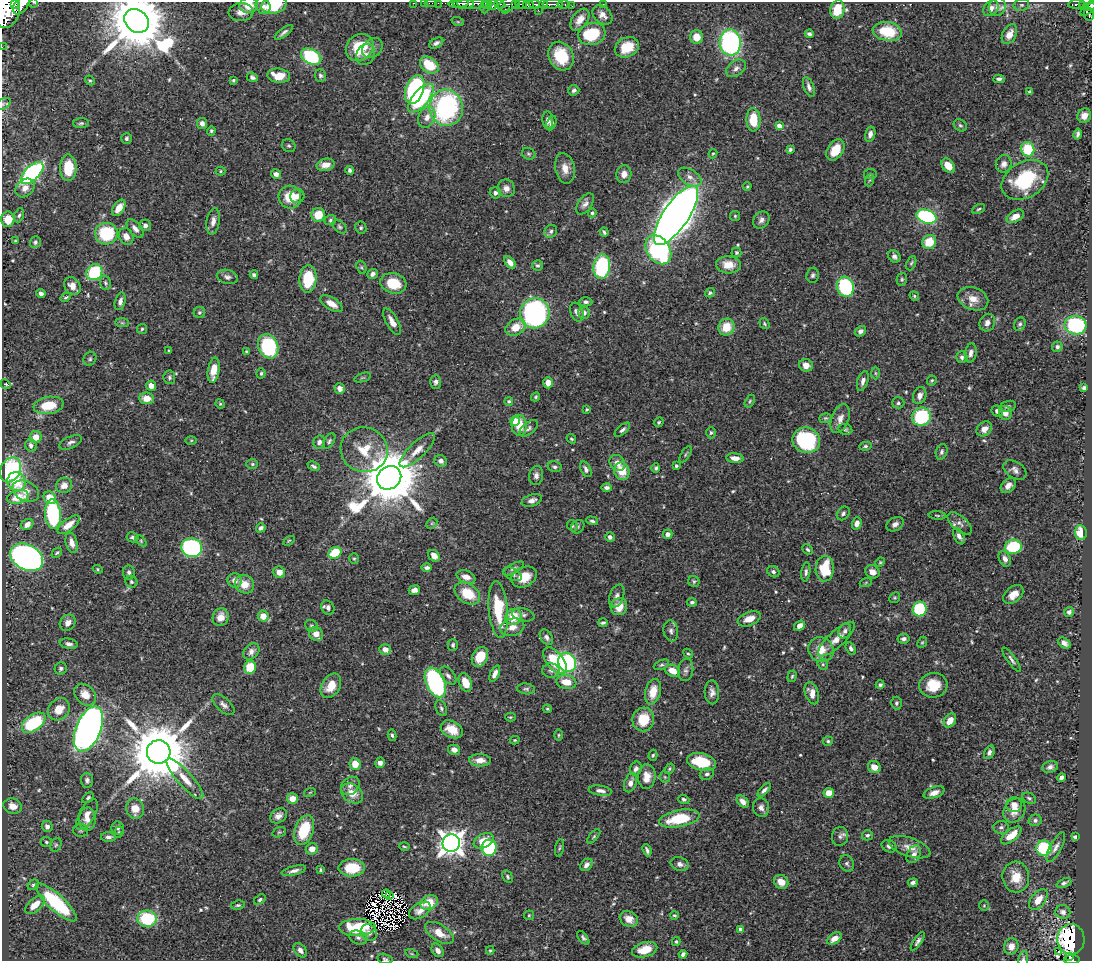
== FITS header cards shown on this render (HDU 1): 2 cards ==
NAXIS1  =                 1090
NAXIS2  =                  959

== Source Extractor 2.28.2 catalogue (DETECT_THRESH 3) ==
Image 1090 x 959 px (HDU 1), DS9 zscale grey, 1 PNG px = 1 image px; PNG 1094 x 963 px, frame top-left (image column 1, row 959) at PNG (2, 2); each listed source drawn as its Kron ellipse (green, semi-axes under 4 px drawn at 4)
Background 0.633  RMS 0.018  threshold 0.0534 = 3 sigma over >= 5 px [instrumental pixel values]
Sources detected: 572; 7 with non-positive FLUX_AUTO (blend fragments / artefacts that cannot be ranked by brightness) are neither listed nor drawn; of the other 565, the 500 brightest by FLUX_AUTO listed and drawn (65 fainter detections omitted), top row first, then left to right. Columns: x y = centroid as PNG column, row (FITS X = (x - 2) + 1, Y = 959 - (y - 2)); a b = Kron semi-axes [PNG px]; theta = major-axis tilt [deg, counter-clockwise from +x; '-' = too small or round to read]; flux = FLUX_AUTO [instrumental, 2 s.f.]
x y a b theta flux
33 2 3 2 - 51
413 3 3 2 - 16
425 3 2 2 - 7.1
431 3 6 2 0 10
438 3 2 2 - 8.4
459 3 10 4 6 320
15 4 2 2 - 6500
463 4 10 4 0 490
474 4 16 5 1 670
487 4 5 3 - 72
500 4 5 3 - 140
509 4 12 6 22 170
516 4 3 3 - 64
521 4 6 4 -13 140
534 4 6 3 -15 120
543 4 4 3 - 190
553 4 10 3 0 410
563 4 6 3 -10 44
603 4 2 2 - 6.4
1077 4 8 3 4 130
21 5 10 6 53 1200
249 5 9 7 4 20
274 5 13 8 15 51
493 5 6 4 46 180
528 5 5 3 - 410
1021 5 8 6 13 2.8
263 6 8 7 - 6
572 6 2 2 - 7.4
1082 6 4 3 - 29
1090 6 6 4 32 190
484 7 6 3 -89 64
997 7 9 8 - 6.1
991 8 9 6 45 6.4
6 9 18 13 80 4300
1088 9 9 3 33 170
505 10 3 2 - 65
538 10 2 2 - 10
837 10 9 7 76 31
241 12 12 9 2 9.3
1089 14 6 5 - 200
602 15 11 8 -43 7.6
580 20 12 7 55 12
137 21 13 11 -37 11000
458 22 6 4 -18 1.5
887 31 15 9 -10 43
284 32 11 3 38 3.8
592 34 14 11 17 52
809 34 4 4 - 3
1009 34 10 6 62 11
697 37 7 6 - 15
730 42 13 10 -84 220
436 43 7 5 29 3.9
2 47 2 2 - 6.1
360 47 15 12 41 49
627 47 12 9 26 32
372 48 11 8 43 6.2
366 54 11 9 63 8.1
561 56 15 12 -64 48
311 57 11 7 -30 95
429 65 10 7 -35 40
736 68 11 7 36 5.5
279 76 11 7 -7 20
320 76 6 5 - 2.7
252 77 6 4 -22 3.3
999 79 6 4 4 3
90 80 5 4 - 1.7
233 80 4 3 - 1.8
809 87 10 5 -69 4.4
415 90 15 9 70 170
574 90 5 5 - 3.4
1030 92 4 3 - 1.7
421 98 18 8 50 110
3 104 8 5 31 2.4
446 108 18 17 - 210
1084 116 7 6 - 10
427 117 11 8 63 10
548 120 8 5 -84 5.4
753 120 11 7 -88 31
81 123 8 5 2 2.5
202 123 5 5 - 4.9
551 123 8 4 68 3.1
960 125 7 5 -35 2.3
779 126 4 4 - 8.6
211 131 5 3 - 1.9
870 134 8 5 76 6.1
1078 134 5 3 - 3
127 138 5 5 - 2.8
289 146 7 6 - 2.2
790 149 4 3 - 2.1
1028 149 7 6 - 50
835 150 12 7 57 24
529 154 7 5 -31 2.2
713 154 5 4 - 1.4
1004 164 9 8 - 6
326 165 9 6 13 11
948 166 8 5 -50 16
68 168 13 8 -90 33
565 168 15 10 -78 12
350 170 4 4 - 3.2
220 171 5 4 - 1.5
32 173 14 7 44 230
276 174 5 4 - 5.9
624 174 9 7 78 9.4
870 174 6 5 - 2
690 177 13 7 -32 7.9
870 180 6 4 69 1.7
1025 180 25 17 30 87
747 186 4 3 - 1.4
25 188 11 8 42 8.2
506 188 9 8 - 8.1
495 193 5 5 - 4.1
297 196 7 6 - 6.4
290 197 11 11 - 26
585 204 12 7 55 5.9
119 208 9 5 57 15
979 209 7 4 27 2.2
592 213 4 4 - 2.1
19 215 7 4 68 2.5
318 215 7 6 - 19
676 215 35 12 56 2200
735 216 5 5 - 1.7
1015 216 9 5 30 12
926 217 10 6 -20 160
8 219 8 6 89 18
330 220 6 5 - 2.2
761 220 9 7 52 5
213 221 13 6 80 7.9
145 225 6 5 - 4.9
339 227 8 5 -40 2.6
135 228 11 6 -50 6.7
361 228 6 5 - 2.2
551 231 7 6 - 3.1
604 232 4 3 - 2.2
106 234 11 11 - 69
126 236 8 7 - 9.5
15 241 3 3 - 1.6
35 242 6 5 - 2.8
929 242 7 6 - 28
658 250 16 11 -55 170
736 252 5 5 - 2.8
894 256 7 5 -48 4.3
510 262 7 4 -53 8.2
911 263 7 4 68 2
537 265 5 5 - 2.4
728 265 12 8 -3 17
361 267 7 4 -72 1.9
602 267 12 8 83 140
94 272 8 7 - 76
372 274 5 4 - 3.9
254 275 4 4 - 3
813 275 7 6 - 3
227 277 11 7 -14 4.5
308 279 14 8 85 41
902 279 7 5 77 2.2
105 283 7 5 -73 2.6
393 283 13 10 -16 34
72 286 9 7 -51 9.4
845 287 10 8 -73 98
710 293 5 4 - 2.2
41 294 5 4 - 4.3
914 296 5 4 - 1.8
66 297 5 3 - 1.5
973 299 16 11 -21 15
120 301 9 5 74 5
586 302 6 4 1 3
331 304 13 6 -32 11
577 312 10 6 -71 5.9
199 313 6 5 - 2.2
535 313 15 14 - 250
584 313 6 5 - 6.1
392 322 15 6 -60 8.9
122 323 7 4 -1 2
987 323 9 7 64 6.3
764 324 6 4 -55 1.8
1020 324 7 5 62 2.8
1075 325 11 9 -7 110
516 327 11 8 30 18
726 327 8 8 - 25
142 329 5 5 - 1.9
861 331 6 5 - 3.4
268 346 12 9 -66 110
1057 347 5 5 - 3.3
168 351 4 3 - 1.4
247 351 3 3 - 1.4
971 353 9 6 79 4.9
962 357 6 5 - 3.1
90 359 7 6 - 2.6
806 365 7 6 - 9.5
214 370 12 5 81 19
261 373 5 4 - 2.2
875 373 6 4 -88 1.6
169 377 7 6 - 2.7
362 378 8 3 19 1.9
932 380 5 4 - 1.5
863 381 10 5 72 5.6
436 382 7 5 88 3.1
548 383 5 5 - 10
6 384 5 4 - 1.8
151 386 5 5 - 9.4
340 388 5 5 - 6.8
1084 388 4 3 - 2.4
920 396 9 6 72 7.2
536 397 5 4 - 1.6
147 398 7 5 -5 15
509 401 4 4 - 2
750 401 7 4 60 2
898 403 6 5 - 2.6
220 404 5 4 - 1.5
49 405 15 8 9 33
1008 406 8 5 16 2.8
587 409 3 3 - 1.6
997 411 6 5 - 4
1005 413 7 6 - 7.2
921 417 9 9 - 86
825 418 6 4 18 1.8
840 419 15 8 70 8.9
515 421 5 4 - 30
659 422 5 4 - 1.7
519 425 10 7 -88 22
529 428 11 6 40 3.5
845 429 7 5 -11 2.4
984 429 8 6 40 9
622 430 9 4 41 3.5
711 433 6 4 89 2.1
36 437 6 6 - 13
571 439 5 3 - 1.5
191 440 6 4 1 1.5
806 440 14 12 -20 110
329 441 8 5 56 2.3
71 442 12 6 23 4.5
319 442 6 6 - 4.6
31 445 6 5 - 4.7
865 446 6 4 10 2.4
364 450 23 22 - 36
417 450 23 8 43 14
942 452 8 5 72 3.2
685 454 9 4 58 2
735 458 8 5 -6 8.3
441 461 6 5 - 5
617 463 8 7 - 8.9
252 464 6 5 - 2
314 466 6 4 -25 2.6
676 466 3 3 - 2.5
555 467 7 5 -12 2.8
656 468 4 4 - 2.2
586 469 8 5 -62 4.1
11 470 13 9 65 130
1015 470 13 8 -33 5.6
622 471 9 7 -72 23
536 475 9 7 83 5.3
389 478 13 11 40 10000
16 482 10 9 - 31
64 485 8 7 - 8.7
1008 486 8 6 45 7.3
607 488 5 4 - 3.7
26 491 14 9 -26 9.9
18 497 11 6 14 22
50 498 7 6 - 18
532 500 10 6 18 5.9
843 513 7 5 53 3.1
53 514 15 8 -85 130
937 515 8 3 -6 1.7
592 521 6 4 -19 2.7
432 523 6 4 44 1.8
857 523 6 4 70 6.4
960 523 15 7 -40 6.6
27 524 6 5 - 5.6
895 524 9 6 30 5.4
69 525 13 6 38 14
572 526 6 5 - 2.1
578 527 7 6 - 2.3
261 528 5 4 - 4.1
1081 533 7 6 - 22
668 534 5 4 - 6.4
959 536 9 5 -63 4.4
132 537 6 5 - 2.7
610 537 5 5 - 4.3
141 541 6 4 -47 1.8
289 541 6 4 31 1.5
72 543 10 5 -75 7.5
1013 547 8 7 - 64
192 548 10 9 - 180
808 550 6 4 -44 2.2
57 553 6 3 43 1.7
335 553 7 5 32 39
434 556 6 5 - 7.2
27 557 17 12 -29 470
354 559 5 4 - 1.6
1005 559 8 5 -62 5.9
880 562 5 4 - 1.5
427 568 5 4 - 3.8
513 568 11 5 27 3.6
98 569 5 4 - 1.6
825 569 13 9 88 42
279 572 6 5 - 9.3
773 572 6 5 - 2.9
806 572 9 4 84 3.3
872 572 7 6 - 7.7
129 573 7 6 - 3.9
512 574 10 5 -29 4.3
466 577 10 6 -18 9.1
524 577 13 9 27 23
235 580 7 7 - 7.5
694 581 6 5 - 1.8
131 582 6 5 - 2.2
866 582 6 4 20 1.4
244 584 10 9 - 15
414 590 6 4 23 5.7
467 593 14 9 -34 33
1013 595 11 7 39 11
617 596 12 7 69 5.4
895 598 6 5 - 1.7
692 602 5 4 - 2.7
619 607 9 8 - 17
328 608 7 6 - 4.4
920 609 7 7 - 71
498 610 28 9 -85 55
1069 612 5 5 - 4.3
523 615 11 6 -13 4.2
263 616 5 5 - 13
221 617 9 8 - 13
513 617 8 7 - 28
749 619 12 6 21 13
68 623 9 7 47 7.5
603 623 5 3 - 2.2
312 626 7 5 -31 2.5
800 626 6 4 38 7.9
512 627 12 8 14 12
671 631 10 7 -80 4.9
845 631 8 6 64 3.9
316 634 7 6 - 11
546 637 8 6 -56 4.7
836 639 24 8 43 14
904 639 6 4 10 3.3
922 642 6 4 66 1.6
1064 643 7 4 -36 4.8
69 644 9 5 -11 4.5
453 645 6 5 - 2.7
851 648 7 4 -60 3.2
385 649 6 5 - 8.2
821 650 13 12 - 20
251 651 9 7 48 6.2
688 654 5 4 - 1.8
480 657 10 7 63 24
1011 660 15 4 -55 4
555 661 15 8 -52 53
567 662 10 8 -63 120
823 664 5 5 - 1.8
661 665 8 4 25 2.3
250 667 6 6 - 37
61 669 6 6 - 2.9
551 670 8 7 - 4.4
686 670 11 7 83 4.8
673 671 8 5 -22 16
495 674 9 4 67 7.2
448 676 10 6 -52 4.6
792 676 6 4 72 1.9
465 682 9 6 -69 19
566 682 10 7 -9 18
435 683 16 9 -65 190
880 685 4 4 - 3
933 685 14 12 6 26
331 686 13 9 58 20
526 689 9 5 -7 2.8
653 692 13 7 76 21
712 692 12 7 -88 6.3
812 693 11 6 -71 10
85 695 12 9 -45 16
896 703 6 5 - 2.6
223 705 13 7 -43 5.5
441 708 8 5 -68 2.8
59 709 12 10 47 19
547 709 4 3 - 1.5
510 717 5 4 - 1.5
643 719 12 11 - 33
950 721 7 5 57 13
34 723 13 8 37 94
88 729 24 12 68 700
452 729 12 8 -27 20
392 735 6 4 -77 2.1
559 735 6 4 90 1.6
515 740 5 4 - 1.6
828 741 5 4 - 1.9
454 750 6 5 - 6.3
159 752 12 11 - 11000
989 752 7 5 61 4.3
653 755 5 4 - 1.8
480 760 11 6 -2 9.5
701 762 15 8 -13 45
380 763 5 5 - 4.8
355 764 6 5 - 19
874 767 6 6 - 12
1050 767 8 6 16 4.2
636 769 7 5 67 4.7
669 769 6 4 55 1.8
707 774 7 5 24 3.5
647 777 12 9 86 14
665 777 5 5 - 2
1061 777 4 4 - 4.2
185 779 26 7 -49 17
87 780 7 6 - 3.7
630 783 10 6 70 7.7
350 786 10 8 45 6.3
764 790 8 4 44 4.3
600 791 11 5 -8 5.2
310 792 6 3 20 1.4
352 793 12 9 -35 15
829 793 5 5 - 13
934 793 11 5 19 7.3
88 798 6 4 34 2.6
1029 798 7 5 -27 2.3
292 799 5 5 - 15
684 799 5 4 - 2.8
743 801 7 5 -44 6.6
1014 805 8 7 - 8.6
13 806 9 7 -20 13
761 808 9 8 - 5.5
135 809 10 9 - 16
1014 810 13 10 56 14
87 814 17 7 61 11
278 816 9 7 33 5.8
87 819 11 8 88 10
679 819 20 8 11 54
1035 820 6 5 - 3.3
47 826 6 5 - 5.4
1001 827 7 6 - 3.2
118 828 7 6 - 2.7
81 830 7 6 - 2.7
304 830 15 9 70 49
119 832 6 4 70 1.7
279 832 7 5 20 1.9
867 835 5 5 - 2.6
1011 835 12 6 38 21
594 836 9 4 50 1.9
108 837 7 5 -1 4
840 837 9 8 - 4.6
1075 837 4 4 - 2.9
484 841 11 7 26 20
46 842 6 5 - 2
451 843 9 8 - 1200
56 845 7 5 67 2.2
404 846 5 3 - 1.5
889 846 8 6 -26 4.4
910 847 22 9 -18 12
1056 847 16 5 61 6.1
489 848 8 7 - 98
559 848 9 3 79 1.9
1044 848 8 7 - 77
312 849 6 5 - 9.5
647 850 6 3 -68 2.9
914 854 9 6 62 6
680 864 9 6 -17 5
847 864 8 7 - 3.2
586 865 7 5 46 5.1
352 868 13 9 1 41
320 870 4 3 - 1.5
294 871 12 4 15 5
508 877 7 5 -60 2.2
1016 877 15 13 -83 23
781 882 7 6 - 14
913 883 5 4 - 3.4
1064 883 8 4 22 2.9
33 885 6 5 - 2.2
386 894 4 2 - 2.1
390 896 3 2 - 1.7
260 899 6 4 36 2.1
1038 900 12 7 52 13
56 902 26 8 -42 120
429 902 9 7 20 26
35 905 12 6 43 18
238 905 7 4 9 2
984 906 5 4 - 1.5
420 910 12 7 32 8.8
1063 912 7 6 - 4.9
529 915 5 4 - 1.4
674 915 4 3 - 1.6
147 919 10 8 -2 71
629 919 9 7 -30 11
357 927 18 8 2 32
740 929 4 3 - 4.6
369 932 8 7 - 3.3
439 933 16 8 -32 17
358 937 9 6 -20 4.4
583 938 8 4 -52 2.7
834 939 8 5 36 11
1071 939 15 13 -87 120
918 941 11 4 56 3.8
676 942 4 3 - 1.6
1011 946 8 7 - 10
300 950 8 5 -51 5.9
438 950 7 5 -55 6
490 950 4 4 - 1.7
645 950 13 7 16 21
1058 951 3 3 - 3.2
412 954 7 4 -18 1.7
683 954 4 4 - 4.1
1070 957 3 3 - 20
385 959 8 5 -15 2.2
1023 959 7 5 82 2.3
1072 959 8 3 5 110
At the frame edge (FLAGS 8, measured only in part): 18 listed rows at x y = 33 2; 413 3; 425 3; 431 3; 438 3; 474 4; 21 5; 249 5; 274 5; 493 5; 1090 6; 6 9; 137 21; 2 47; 3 104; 385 959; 1023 959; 1072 959
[65 fainter detections neither listed nor drawn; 7 non-positive-flux detections neither listed nor drawn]